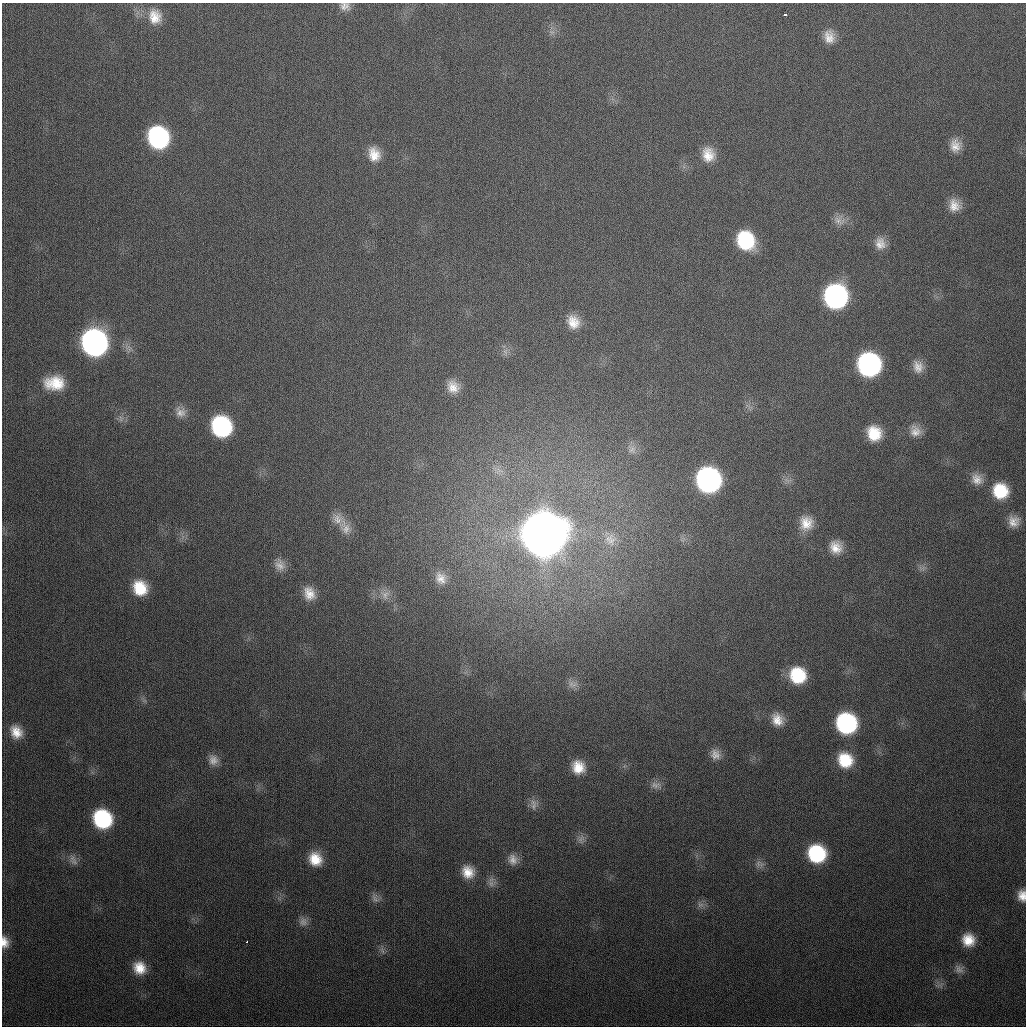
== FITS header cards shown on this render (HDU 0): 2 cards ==
NAXIS1  =                 1024
NAXIS2  =                 1024

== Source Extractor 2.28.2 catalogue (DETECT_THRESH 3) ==
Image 1024 x 1024 px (HDU 0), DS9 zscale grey, 1 PNG px = 1 image px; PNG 1028 x 1028 px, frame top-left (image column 1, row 1024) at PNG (2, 3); no overlay
Background 332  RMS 13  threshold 38.3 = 3 sigma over >= 5 px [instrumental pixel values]
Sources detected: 74; all 74 listed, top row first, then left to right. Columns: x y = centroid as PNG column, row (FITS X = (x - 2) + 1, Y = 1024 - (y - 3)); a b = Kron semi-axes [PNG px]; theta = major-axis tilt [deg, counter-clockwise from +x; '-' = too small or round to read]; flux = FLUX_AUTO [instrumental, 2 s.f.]
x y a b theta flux
345 6 14 11 -14 6.6e+03
785 15 4 3 - 1.9e+03
155 17 20 17 -79 1.8e+04
552 32 7 5 -43 2.5e+03
829 37 16 12 -79 1.2e+04
158 137 17 15 -65 1.5e+05
955 146 17 13 88 1.1e+04
374 154 17 14 -72 1.5e+04
708 155 17 14 -79 1.5e+04
954 205 15 14 - 1.2e+04
839 220 17 13 -31 8.4e+03
745 240 17 15 -60 6.1e+04
880 243 15 13 -73 9.8e+03
835 296 17 16 - 2.4e+05
573 322 16 14 -65 1.4e+04
94 343 17 16 - 4.2e+05
505 352 9 7 -89 3.9e+03
869 364 17 16 - 2.3e+05
918 367 16 12 -77 9.6e+03
54 383 22 15 1 2.7e+04
453 387 17 15 -57 1.3e+04
180 412 15 12 -44 7.5e+03
121 419 10 5 -89 2.6e+03
221 426 16 14 -62 1.2e+05
915 431 16 14 -47 1.0e+04
874 433 15 14 - 2.5e+04
632 449 13 11 -63 6.7e+03
499 470 11 5 -33 3.9e+03
977 479 15 12 -55 9.3e+03
708 480 17 16 - 3.1e+05
787 480 10 3 -45 2.6e+03
1000 491 15 14 - 3.2e+04
338 519 17 14 -56 1.1e+04
1013 521 14 13 - 1.0e+04
806 523 17 16 - 1.6e+04
345 527 24 14 -62 1.2e+04
543 534 19 18 - 6.4e+06
610 539 17 17 - 1.4e+04
836 547 15 14 - 1.4e+04
280 565 16 12 -73 8.0e+03
441 578 17 14 -55 1.1e+04
140 588 17 15 -57 2.8e+04
309 593 16 12 -71 1.3e+04
385 595 14 13 - 9.3e+03
798 675 14 13 - 4.0e+04
572 684 14 9 -10 5.5e+03
777 720 14 12 -62 1.2e+04
846 723 16 15 - 1.4e+05
16 732 17 14 -59 1.6e+04
715 754 13 12 - 7.5e+03
213 760 14 12 -74 7.6e+03
845 760 17 15 -42 3.0e+04
578 767 15 14 - 1.8e+04
656 785 16 9 -4 5.2e+03
534 804 17 9 88 6.0e+03
102 819 16 14 -48 8.8e+04
581 839 13 9 71 4.7e+03
817 854 15 14 - 7.0e+04
315 859 14 13 - 1.9e+04
513 859 14 12 -69 8.1e+03
73 860 16 9 -61 5.8e+03
758 863 11 7 -82 4.1e+03
468 872 16 14 -56 1.6e+04
491 883 13 10 16 5.6e+03
1022 896 13 9 -87 9.3e+03
375 898 15 7 -53 4.7e+03
700 905 10 8 3 4.1e+03
303 922 12 11 - 5.3e+03
968 940 13 12 - 1.7e+04
247 941 3 2 - 1.8e+03
5 942 15 9 -84 9.5e+03
382 950 10 5 -63 2.9e+03
139 968 14 13 - 1.7e+04
959 969 13 12 - 5.6e+03
At the frame edge (FLAGS 8, measured only in part): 3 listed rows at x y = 345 6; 1022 896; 5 942